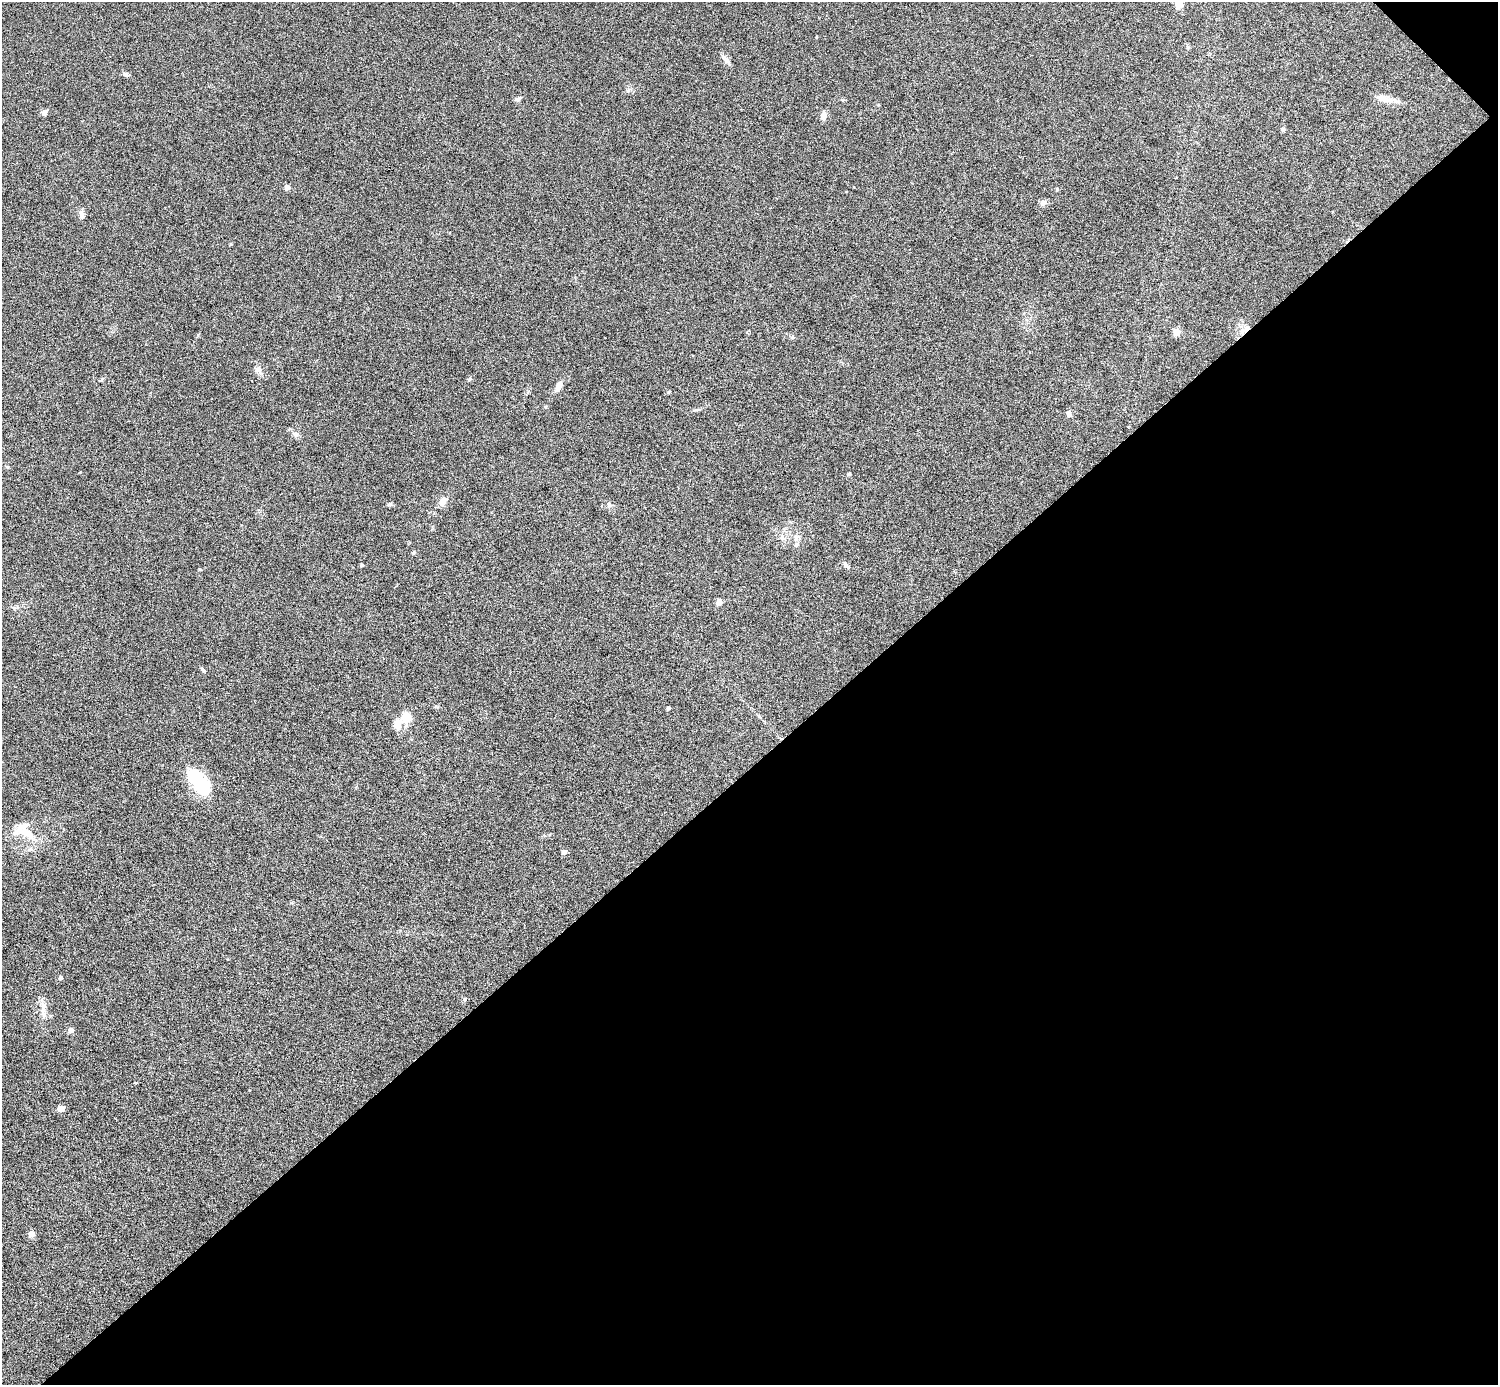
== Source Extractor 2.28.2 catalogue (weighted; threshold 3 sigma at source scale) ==
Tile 12 of 4 x 4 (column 4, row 3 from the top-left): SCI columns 4488-5983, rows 1681-3063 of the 5983 x 5982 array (HDU 1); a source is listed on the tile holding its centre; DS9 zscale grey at full resolution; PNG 1500 x 1387 px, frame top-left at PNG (2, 2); no overlay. Shown black and unused: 45% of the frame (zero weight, under 4 of 8 exposures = <1% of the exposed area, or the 3 px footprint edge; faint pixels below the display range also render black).
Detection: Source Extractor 2.28.2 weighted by HDU 2 'WHT'; one run over the whole footprint, this tile lists its part. Background 0.0717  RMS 0.0044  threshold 0.0178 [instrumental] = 3 sigma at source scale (4.09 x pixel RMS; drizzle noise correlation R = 1.36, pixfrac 0.8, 0.05/0.05 arcsec/px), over >= 5 px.
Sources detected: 43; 1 inside a brighter object's white glare — not listed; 2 inside a brighter listed object's ellipse — not listed separately; the other 40 listed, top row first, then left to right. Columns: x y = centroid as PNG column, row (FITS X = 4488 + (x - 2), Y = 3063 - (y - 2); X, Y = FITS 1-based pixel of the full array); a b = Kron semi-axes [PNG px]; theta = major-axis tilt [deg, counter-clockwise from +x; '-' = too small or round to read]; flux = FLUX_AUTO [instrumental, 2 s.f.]
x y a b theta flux
1179 4 5 5 - 11
816 37 4 2 - 0.28
726 60 16 5 -51 1.5
125 74 8 5 -17 0.85
517 99 8 5 8 0.89
1384 99 23 9 -14 4
44 112 8 6 20 1.1
824 116 9 7 79 2.5
1283 129 6 5 - 0.71
287 187 4 4 - 3.4
1043 202 9 6 34 1.3
81 214 11 6 -86 1.5
231 244 4 3 - 0.39
1242 331 7 6 - 1.7
1177 332 5 4 - 8.7
258 370 9 7 -14 2
558 386 13 7 63 2.2
1068 413 7 5 -60 1.4
296 434 7 7 - 1.4
849 474 4 3 - 0.45
442 503 9 8 - 2.4
389 504 7 5 4 0.68
602 506 3 3 - 0.98
797 544 6 5 - 0.83
362 565 4 3 - 0.56
846 566 11 4 -44 0.94
719 602 4 4 - 4.6
203 669 8 4 -54 0.6
668 708 4 3 - 0.94
406 717 16 13 68 4.9
200 784 27 14 -55 23
27 833 25 10 -36 6.8
564 852 4 4 - 2.2
61 978 4 4 - 1.1
464 999 5 5 - 0.55
43 1006 10 5 -55 1.5
43 1014 9 5 -59 1.2
71 1030 4 4 - 2.8
61 1108 7 5 12 2.4
31 1234 4 4 - 5.9
Overlapping masked pixels (flux is a lower limit): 1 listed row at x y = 1242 331
Isophote crosses this tile's border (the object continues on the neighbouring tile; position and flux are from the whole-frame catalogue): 1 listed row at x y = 1179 4
Unlisted compact peaks at least as high as the median listed source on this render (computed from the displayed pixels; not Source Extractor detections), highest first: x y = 413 553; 609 505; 199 569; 469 379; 792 337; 1057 189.